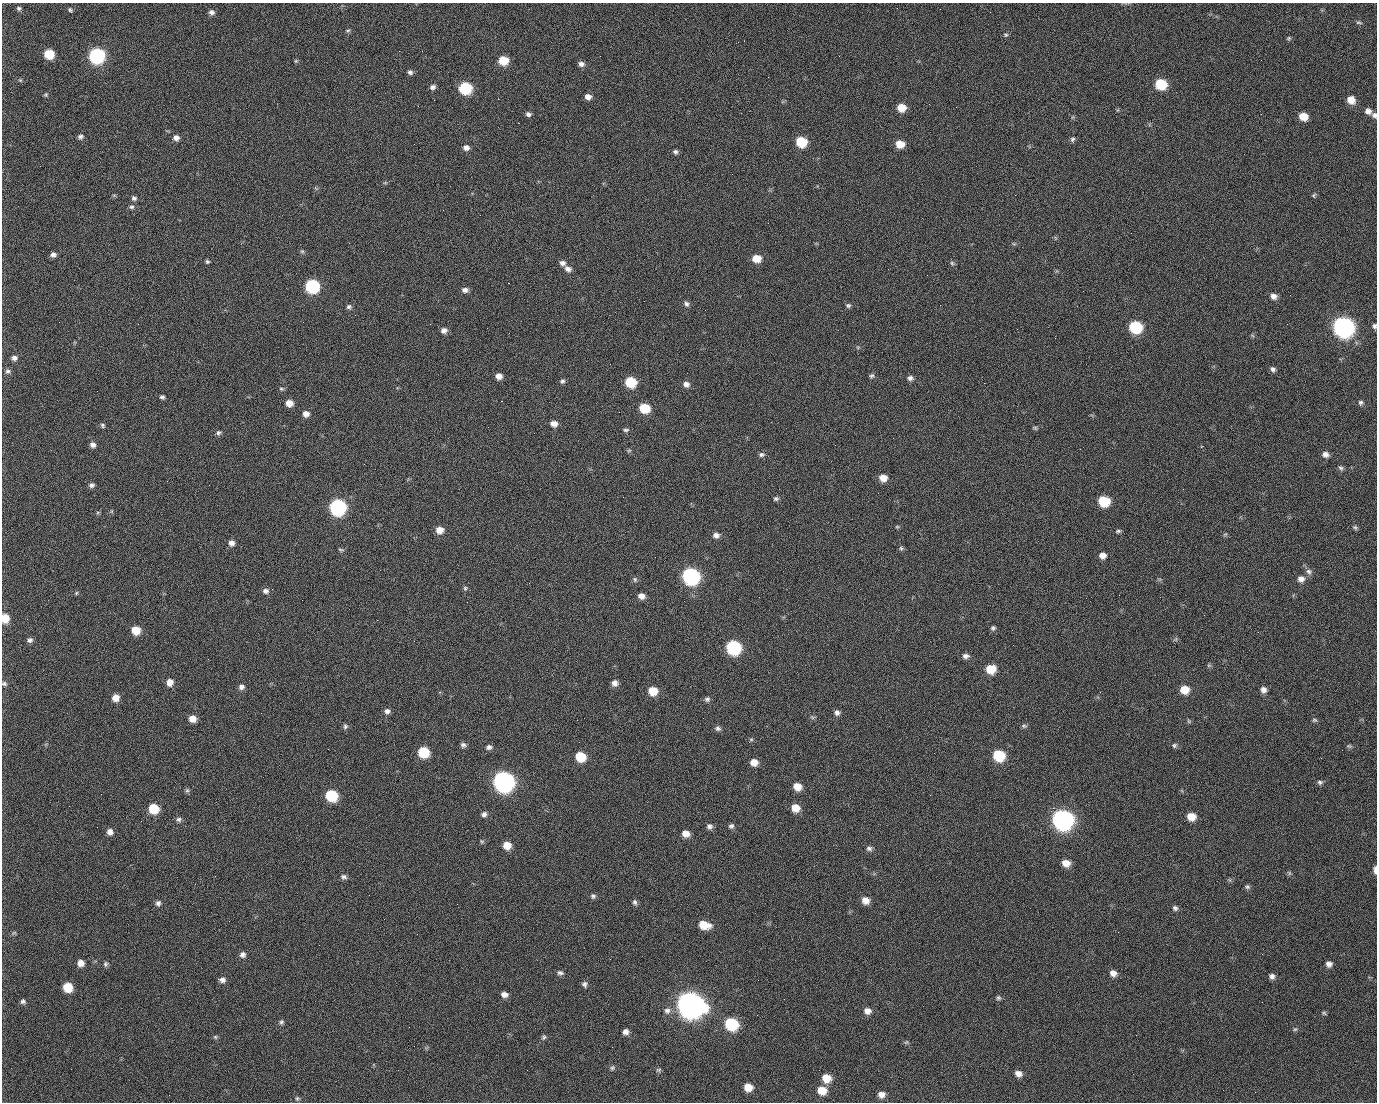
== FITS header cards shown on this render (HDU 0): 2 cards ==
NAXIS1  =                 1375 / length of data axis 1
NAXIS2  =                 1100 / length of data axis 2

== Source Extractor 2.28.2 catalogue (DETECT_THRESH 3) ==
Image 1375 x 1100 px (HDU 0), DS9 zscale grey, 1 PNG px = 1 image px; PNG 1379 x 1104 px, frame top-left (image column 1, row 1100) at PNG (2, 3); no overlay
Background 1490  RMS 31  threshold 93.4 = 3 sigma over >= 5 px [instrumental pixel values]
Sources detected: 234; all 234 listed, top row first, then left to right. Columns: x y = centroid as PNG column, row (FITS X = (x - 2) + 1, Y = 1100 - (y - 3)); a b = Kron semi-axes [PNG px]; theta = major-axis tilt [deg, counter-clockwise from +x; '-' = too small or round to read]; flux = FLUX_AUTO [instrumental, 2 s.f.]
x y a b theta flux
19 8 6 5 - 4.0e+03
71 11 5 3 - 6.6e+03
211 12 7 6 - 7.6e+03
990 12 3 2 - 1.8e+03
1359 23 9 3 -5 3.6e+03
348 30 7 3 1 3.0e+03
1006 35 6 5 - 3.5e+03
1289 38 6 5 - 3.2e+03
744 41 2 2 - 1.0e+03
399 51 2 2 - 2.4e+04
49 54 7 7 - 7.2e+04
97 56 8 8 - 4.9e+05
503 60 7 6 - 5.6e+04
296 61 5 4 - 2.6e+03
581 64 7 6 - 8.2e+03
410 72 7 6 - 5.5e+03
20 80 5 5 - 2.7e+03
1161 84 8 7 - 1.0e+05
433 87 7 5 26 6.8e+03
465 88 8 7 - 1.7e+05
46 95 6 4 46 3.0e+03
588 97 7 6 - 1.2e+04
498 99 2 2 - 1.4e+03
434 100 2 2 - 4.6e+03
1351 100 8 7 - 2.5e+04
929 104 2 2 - 8.5e+02
901 107 7 7 - 3.4e+04
1368 111 8 7 - 1.0e+04
528 114 6 5 - 6.3e+03
1374 115 8 6 -50 6.1e+03
1303 116 7 6 - 3.4e+04
518 123 2 2 - 2.8e+04
80 137 7 6 - 5.9e+03
176 138 7 6 - 1.0e+04
1072 139 7 6 - 4.7e+03
801 142 8 7 - 8.9e+04
900 144 8 6 -9 3.0e+04
466 148 7 6 - 9.7e+03
675 152 6 6 - 5.1e+03
385 183 6 4 18 2.5e+03
1015 195 2 2 - 7.0e+03
1314 195 6 5 - 3.6e+03
134 198 6 5 - 5.8e+03
132 207 6 6 - 4.9e+03
1014 244 6 4 -18 2.6e+03
302 251 6 5 - 3.4e+03
53 254 6 5 - 8.4e+03
756 258 8 7 - 3.1e+04
207 261 5 4 - 3.7e+03
562 263 8 6 -17 8.5e+03
952 263 7 5 -85 4.0e+03
568 269 8 7 - 1.0e+04
927 275 2 2 - 1.0e+03
508 283 2 2 - 5.7e+04
312 286 8 7 - 3.0e+05
465 290 7 6 - 8.4e+03
1083 291 2 2 - 3.5e+03
1290 295 2 2 - 2.2e+03
1274 296 8 7 - 1.1e+04
686 304 8 6 -54 6.2e+03
848 305 7 6 - 4.6e+03
349 307 7 6 - 5.3e+03
355 315 2 2 - 1.1e+03
59 322 2 2 - 1.4e+03
1287 324 2 2 - 1.2e+03
1374 326 6 5 - 4.9e+03
1135 327 8 7 - 1.7e+05
1343 327 10 9 - 1.4e+06
444 330 7 6 - 9.5e+03
14 358 8 6 -10 8.5e+03
1273 369 7 6 - 6.1e+03
8 371 8 7 - 6.1e+03
499 376 6 6 - 1.4e+04
871 376 7 5 53 4.2e+03
910 378 8 6 -4 7.1e+03
562 381 6 6 - 4.7e+03
630 382 8 7 - 8.9e+04
984 383 2 2 - 1.6e+04
686 384 8 7 - 1.1e+04
281 389 6 5 - 3.7e+03
97 391 2 2 - 1.3e+03
162 397 5 5 - 4.4e+03
501 401 3 2 - 5.9e+04
289 403 7 6 - 1.9e+04
1361 403 7 6 - 5.3e+03
644 408 8 7 - 6.7e+04
306 414 7 6 - 1.3e+04
554 423 7 6 - 1.4e+04
102 425 6 5 - 3.9e+03
1035 428 6 5 - 3.1e+03
626 430 8 5 6 4.4e+03
218 433 7 6 - 5.2e+03
93 445 7 6 - 8.5e+03
629 450 6 4 2 3.0e+03
1325 454 8 7 - 1.0e+04
761 455 9 6 1 5.9e+03
1341 468 8 6 -48 5.0e+03
883 478 8 7 - 2.0e+04
92 485 7 6 - 6.0e+03
623 497 3 2 - 3.3e+03
776 499 7 6 - 4.8e+03
1104 501 8 7 - 8.7e+04
338 507 8 8 - 5.4e+05
897 527 5 4 - 2.4e+03
1355 527 6 5 - 3.8e+03
439 530 7 7 - 2.1e+04
1118 531 7 4 8 4.2e+03
1225 534 6 3 19 2.5e+03
716 535 8 7 - 9.9e+03
231 543 7 7 - 1.1e+04
901 548 7 5 -85 3.9e+03
341 550 8 4 -14 3.2e+03
1102 555 8 7 - 1.3e+04
1309 571 9 7 -48 8.3e+03
691 576 9 8 - 6.5e+05
635 579 7 6 - 4.4e+03
1301 579 9 8 - 1.3e+04
465 588 6 5 - 3.4e+03
265 591 7 6 - 7.7e+03
76 593 5 4 - 2.5e+03
641 596 7 6 - 1.3e+04
5 618 7 6 - 4.0e+04
27 619 3 2 - 2.0e+03
377 620 2 2 - 1.2e+04
993 628 6 5 - 4.6e+03
136 630 7 7 - 3.9e+04
1176 639 7 4 72 3.1e+03
30 640 7 6 - 6.8e+03
414 641 2 2 - 1.0e+03
733 647 9 8 - 3.1e+05
966 656 8 6 4 8.2e+03
1209 665 6 4 43 3.2e+03
991 669 8 8 - 4.5e+04
169 682 7 7 - 1.8e+04
615 683 7 7 - 1.1e+04
4 684 7 5 -17 4.6e+03
241 687 8 7 - 7.8e+03
1184 690 8 8 - 3.6e+04
1264 690 7 7 - 9.8e+03
653 691 8 7 - 4.3e+04
115 698 7 7 - 1.9e+04
707 699 8 7 - 5.8e+03
387 711 7 7 - 7.8e+03
837 713 7 7 - 7.5e+03
812 717 8 4 0 3.5e+03
192 719 7 7 - 2.0e+04
1314 720 7 5 -14 3.5e+03
1189 721 6 5 - 2.9e+03
345 726 7 6 - 4.9e+03
1024 726 7 6 - 4.3e+03
718 728 8 6 -4 6.2e+03
751 739 6 4 0 3.0e+03
463 745 7 6 - 6.1e+03
1174 745 7 6 - 4.8e+03
1349 746 8 5 -1 3.4e+03
489 747 8 6 13 6.6e+03
423 752 8 7 - 9.3e+04
934 753 2 2 - 1.7e+03
999 755 8 7 - 1.1e+05
580 756 8 7 - 6.7e+04
754 762 7 7 - 1.9e+04
503 781 10 9 - 1.4e+06
1320 782 7 6 - 4.7e+03
797 786 8 7 - 2.3e+04
187 790 6 6 - 4.2e+03
101 794 2 2 - 2.5e+03
331 795 8 7 - 1.3e+05
930 795 2 2 - 8.9e+03
795 808 8 7 - 2.8e+04
1053 808 2 2 - 1.8e+04
153 809 8 7 - 6.9e+04
484 814 7 6 - 7.4e+03
1191 817 8 7 - 3.0e+04
179 819 8 7 - 5.8e+03
1062 819 10 9 - 1.4e+06
709 826 8 7 - 7.3e+03
731 826 7 6 - 5.4e+03
110 832 7 7 - 1.2e+04
686 834 7 7 - 1.9e+04
482 841 6 5 - 3.2e+03
507 845 7 7 - 2.6e+04
869 848 8 7 - 6.5e+03
1066 863 8 7 - 2.2e+04
1375 870 7 3 -90 9.9e+03
1289 873 7 5 -61 3.6e+03
215 876 2 2 - 9.4e+02
344 877 8 6 -7 6.5e+03
1247 887 7 6 - 4.7e+03
593 896 7 6 - 5.1e+03
865 900 8 8 - 1.9e+04
635 902 8 6 -72 5.8e+03
158 903 7 6 - 6.9e+03
457 904 2 2 - 1.6e+03
1175 908 7 6 - 5.3e+03
704 925 11 7 -14 4.0e+04
1118 932 2 2 - 2.7e+03
14 933 7 4 36 2.9e+03
243 955 7 7 - 8.2e+03
610 959 2 2 - 2.8e+03
81 963 7 7 - 1.6e+04
105 964 8 6 80 4.6e+03
1329 964 7 6 - 9.5e+03
560 973 8 6 -10 6.1e+03
1113 973 8 7 - 1.3e+04
1272 976 7 6 - 7.7e+03
222 980 8 6 -14 8.8e+03
758 980 2 2 - 2.0e+03
584 984 7 7 - 6.6e+03
68 987 7 7 - 5.7e+04
504 994 8 6 -9 1.1e+04
998 998 6 6 - 4.4e+03
23 1001 6 5 - 5.1e+03
690 1005 12 10 -25 3.1e+06
667 1011 10 9 - 1.1e+04
867 1011 9 8 - 1.3e+04
1324 1013 7 5 -17 3.4e+03
757 1015 2 2 - 1.4e+03
281 1022 7 6 - 4.5e+03
731 1024 9 8 - 1.8e+05
1295 1029 6 6 - 3.5e+03
626 1032 7 6 - 9.8e+03
1136 1035 2 2 - 9.7e+02
215 1037 6 5 - 3.5e+03
544 1037 7 6 - 4.5e+03
906 1042 6 5 - 3.1e+03
612 1068 7 6 - 4.5e+03
658 1070 7 5 14 4.1e+03
1018 1074 8 7 - 1.2e+04
826 1078 8 8 - 3.5e+04
748 1087 8 7 - 2.8e+04
822 1090 9 8 - 3.5e+04
881 1094 7 7 - 1.4e+04
169 1095 2 2 - 5.6e+03
297 1098 6 5 - 3.5e+03
At the frame edge (FLAGS 8, measured only in part): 5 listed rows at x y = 1374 115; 1374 326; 5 618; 4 684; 1375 870